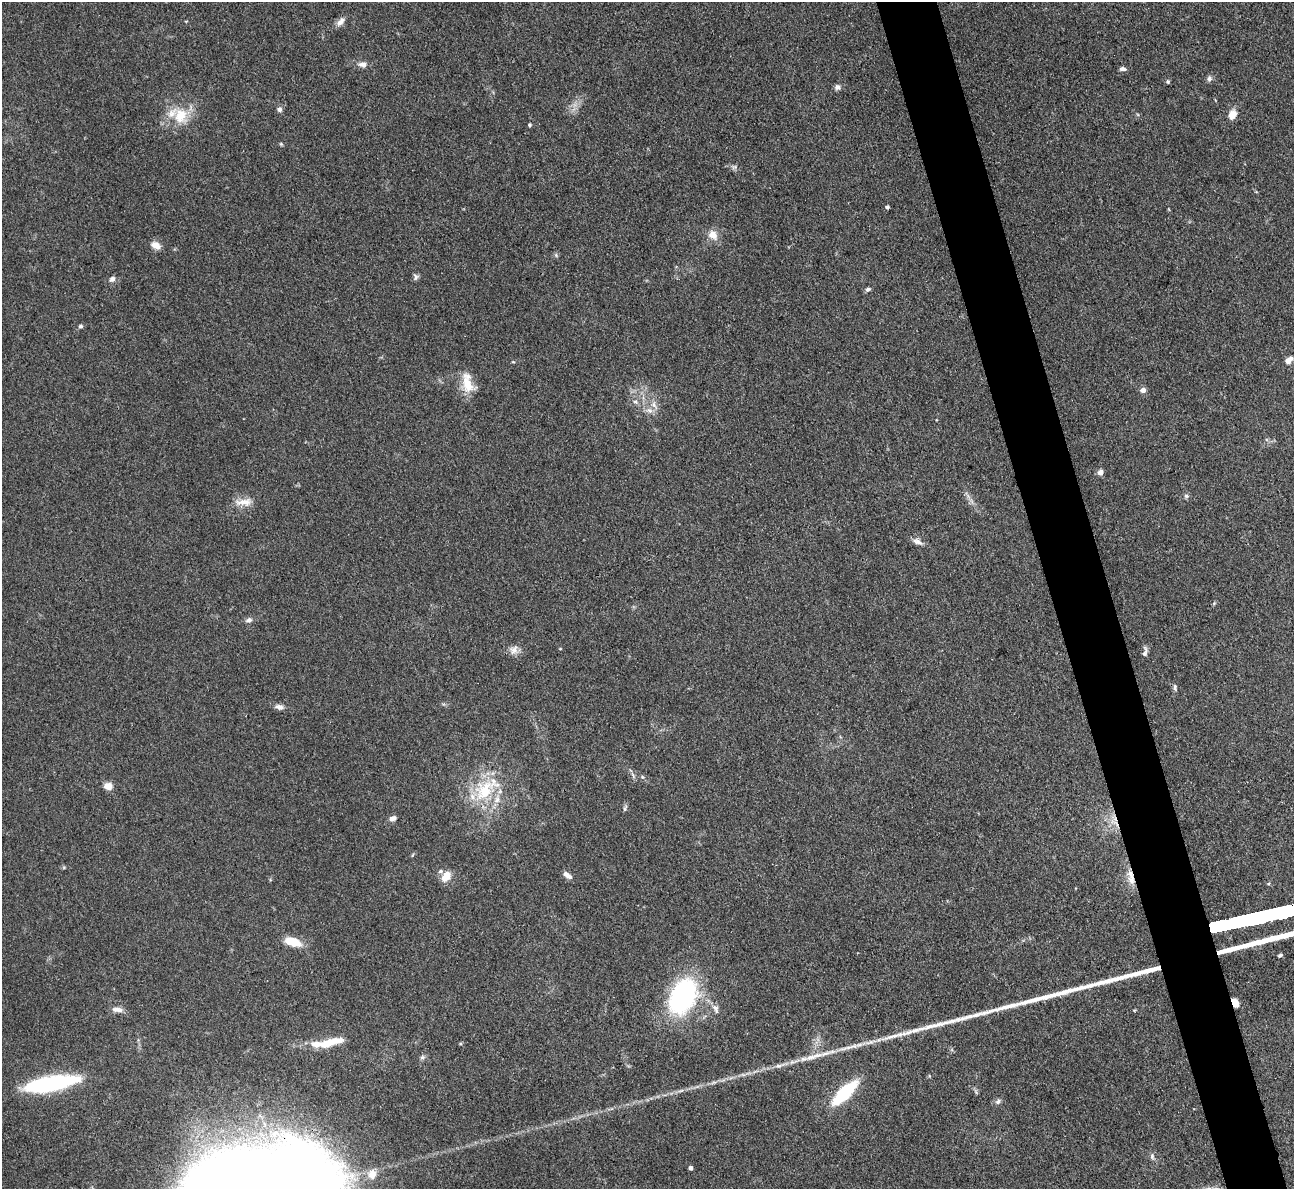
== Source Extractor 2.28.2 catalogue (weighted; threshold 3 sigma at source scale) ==
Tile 6 of 4 x 4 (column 2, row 2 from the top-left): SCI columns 1293-2584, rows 2637-3823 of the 5170 x 5151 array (HDU 1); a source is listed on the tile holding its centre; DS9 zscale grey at full resolution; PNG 1296 x 1191 px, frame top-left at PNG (2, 2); no overlay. Shown black and unused: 5% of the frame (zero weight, under 3 of 4 exposures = <1% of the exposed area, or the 3 px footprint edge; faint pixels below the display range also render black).
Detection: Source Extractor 2.28.2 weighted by HDU 2 'WHT'; one run over the whole footprint, this tile lists its part. Background 0.105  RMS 0.006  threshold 0.0269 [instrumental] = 3 sigma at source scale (4.5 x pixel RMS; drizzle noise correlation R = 1.50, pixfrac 1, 0.05/0.05 arcsec/px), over >= 5 px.
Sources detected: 67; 3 long thin detections or spike segments (spike, bleed or trail) — not listed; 8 inside a brighter listed object's ellipse — not listed separately; the other 56 listed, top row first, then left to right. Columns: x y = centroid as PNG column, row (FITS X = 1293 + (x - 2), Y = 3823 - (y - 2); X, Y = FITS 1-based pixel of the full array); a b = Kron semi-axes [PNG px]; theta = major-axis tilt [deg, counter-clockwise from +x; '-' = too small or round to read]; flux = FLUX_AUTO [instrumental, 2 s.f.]
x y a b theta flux
341 21 14 7 52 3.3
362 64 12 8 -5 3.1
1123 69 8 5 -4 1.8
1209 78 8 6 78 1.9
1168 81 5 4 - 0.93
838 87 7 7 - 2.2
279 109 7 6 - 1.9
1232 115 8 7 - 7.6
181 116 23 19 90 17
530 125 5 4 - 0.8
281 144 6 4 -45 0.69
734 167 7 4 17 1.2
887 207 4 4 - 1.2
713 235 14 11 -42 6.1
156 245 11 8 -26 5.2
556 255 7 4 -47 0.88
416 277 9 6 -70 1.6
112 279 9 7 37 2.3
868 289 7 5 31 1.5
81 326 6 5 - 1.2
1288 360 10 6 45 4.3
468 384 27 13 -72 12
1143 390 5 5 - 4.4
635 402 7 5 -21 1.6
654 405 9 7 -55 3.2
1100 472 6 5 - 3.4
1186 496 7 6 - 1.3
244 502 26 9 3 7
917 542 14 7 -28 3.3
249 620 9 6 22 2.2
514 650 12 11 - 4.2
1145 652 15 5 85 2.3
1175 687 9 5 -85 1.5
279 707 11 6 -8 2.8
108 786 8 7 - 5.9
485 790 40 21 41 35
625 808 8 5 71 1.2
392 818 8 5 19 3
567 875 11 5 -35 3.3
446 877 13 9 55 7.1
1132 880 14 9 -52 5.8
292 942 21 10 -17 11
1280 955 5 4 - 0.98
682 997 33 23 67 100
1235 1003 10 6 -65 5.1
117 1009 16 7 -6 3.5
716 1009 14 7 -67 3.2
316 1044 24 10 3 9.8
813 1056 37 7 17 11
422 1057 6 5 - 1.4
51 1083 51 13 11 81
844 1093 30 11 44 40
998 1102 8 6 34 2
1152 1156 9 6 -81 1.7
690 1168 4 4 - 2.1
372 1174 13 10 80 5.4
Overlapping masked pixels (flux is a lower limit): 3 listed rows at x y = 1132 880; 1235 1003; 844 1093